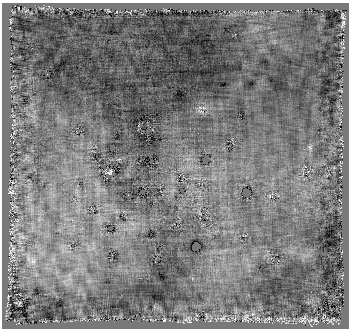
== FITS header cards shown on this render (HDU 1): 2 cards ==
NAXIS1  =                  347
NAXIS2  =                  326

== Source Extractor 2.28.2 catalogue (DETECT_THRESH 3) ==
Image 347 x 326 px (HDU 1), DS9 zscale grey, 1 PNG px = 1 image px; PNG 351 x 330 px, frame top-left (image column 1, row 326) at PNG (2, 3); no overlay
Background 165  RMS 2.8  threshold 8.46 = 3 sigma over >= 5 px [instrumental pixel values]
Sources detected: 5; all 5 listed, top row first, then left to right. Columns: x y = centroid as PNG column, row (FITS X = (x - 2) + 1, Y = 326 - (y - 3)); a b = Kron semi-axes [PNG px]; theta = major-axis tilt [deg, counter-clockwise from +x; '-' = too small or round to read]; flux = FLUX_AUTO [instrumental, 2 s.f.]
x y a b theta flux
343 23 10 4 73 390
110 172 5 2 - 210
33 261 7 7 - 800
19 303 6 3 70 120
222 318 10 4 19 470